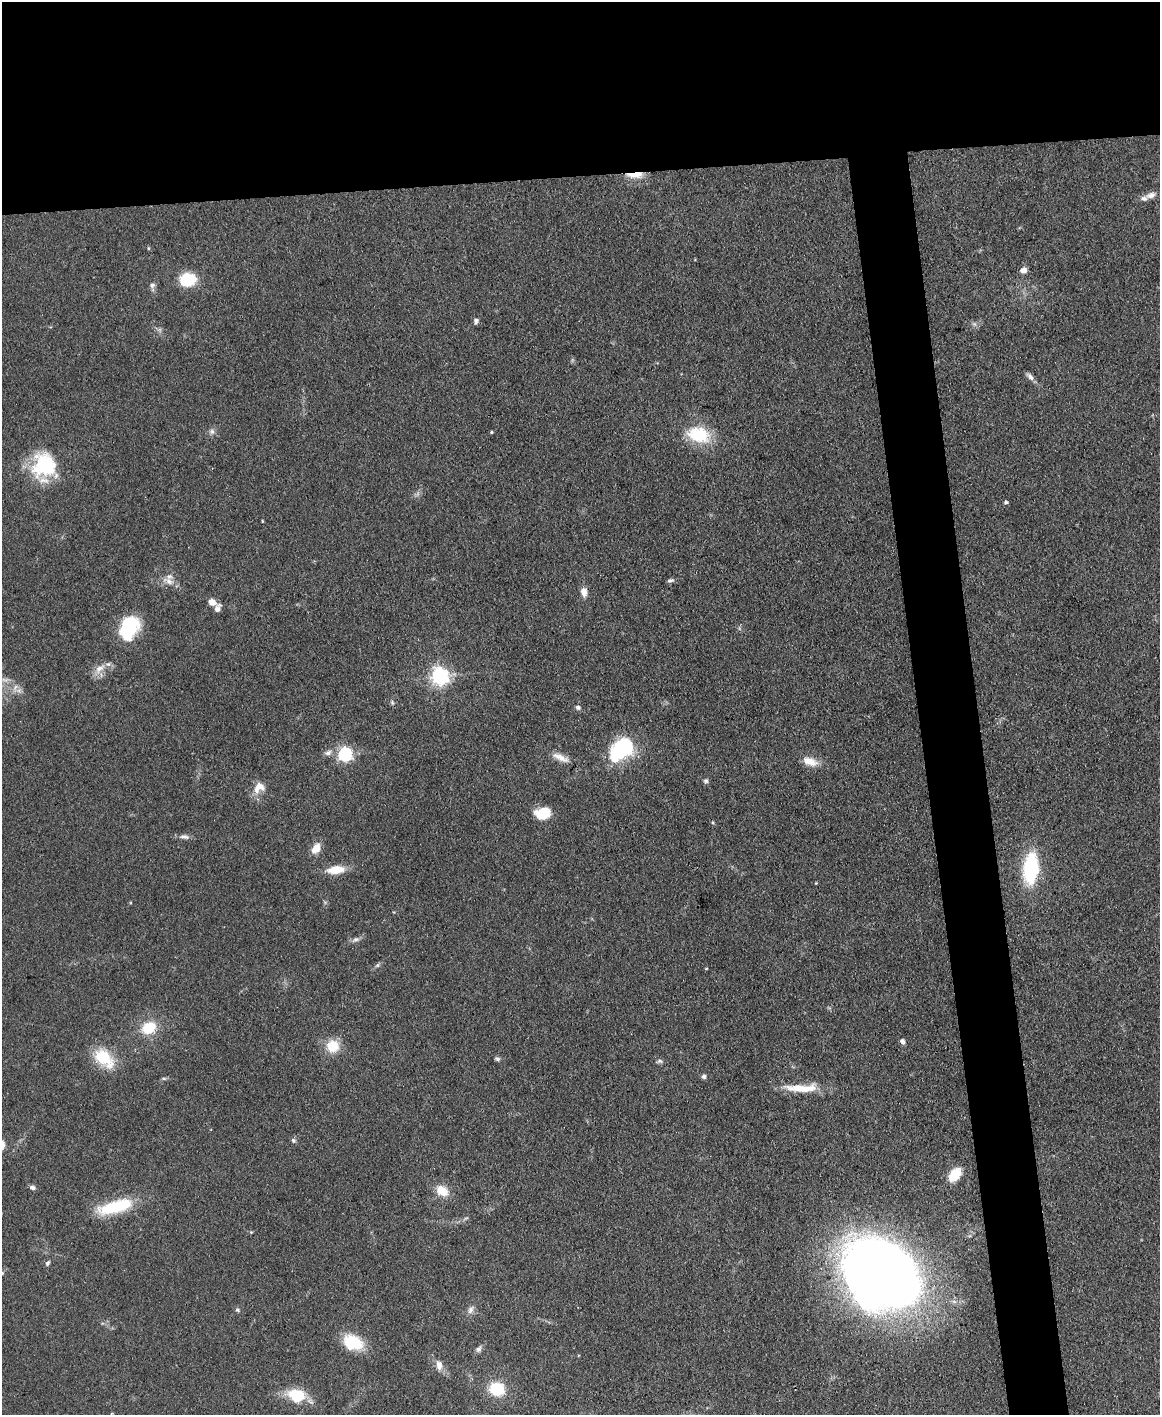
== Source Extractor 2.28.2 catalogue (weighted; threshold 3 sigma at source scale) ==
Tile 2 of 4 x 3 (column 2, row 1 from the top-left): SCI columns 1159-2316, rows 3070-4482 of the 4631 x 4616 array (HDU 1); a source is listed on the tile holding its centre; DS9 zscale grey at full resolution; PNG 1162 x 1417 px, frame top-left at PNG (2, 2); no overlay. Shown black and unused: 17% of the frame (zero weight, under 3 of 4 exposures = <1% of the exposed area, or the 3 px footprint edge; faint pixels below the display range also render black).
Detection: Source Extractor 2.28.2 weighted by HDU 2 'WHT'; one run over the whole footprint, this tile lists its part. Background 0.133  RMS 0.0076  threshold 0.0342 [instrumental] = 3 sigma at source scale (4.5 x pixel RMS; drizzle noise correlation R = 1.50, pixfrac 1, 0.05/0.05 arcsec/px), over >= 5 px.
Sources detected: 71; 2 too faint to see at this stretch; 2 inside a brighter object's white glare — not listed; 3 inside a brighter listed object's ellipse — not listed separately; the other 64 listed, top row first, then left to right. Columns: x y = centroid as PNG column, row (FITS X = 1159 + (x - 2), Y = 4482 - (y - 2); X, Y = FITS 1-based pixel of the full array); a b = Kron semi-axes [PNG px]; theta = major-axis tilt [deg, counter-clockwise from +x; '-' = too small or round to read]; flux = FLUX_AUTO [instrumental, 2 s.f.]
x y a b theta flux
635 175 21 6 1 9.8
1151 195 15 8 16 4.7
1024 270 7 6 - 4.6
187 280 14 11 13 38
152 285 8 7 - 2.3
476 320 7 6 - 2.5
1030 376 12 6 -45 3.2
212 431 8 7 - 2.7
491 432 4 3 - 0.91
698 435 25 16 -13 36
44 465 31 29 23 49
1006 502 4 4 - 1.9
262 521 5 3 - 0.61
670 580 9 5 16 1.8
169 581 18 8 -25 6.2
584 592 10 7 -79 5.8
212 602 9 7 -42 6.3
129 626 23 16 68 51
100 669 19 9 40 7.5
440 676 6 6 - 350
15 688 11 5 72 3
392 703 7 5 -70 1.5
578 707 8 6 -17 1.9
621 748 22 14 44 92
328 753 10 7 24 3.4
345 754 6 6 - 180
560 757 25 8 -24 8.1
810 761 21 11 -16 9.7
706 781 6 6 - 1.6
259 787 17 12 44 9.4
543 813 14 11 19 25
184 837 14 6 -5 3.4
316 848 13 9 60 8.5
1031 868 23 12 85 81
336 870 16 7 7 18
816 883 3 3 - 0.55
356 939 10 6 21 2.7
377 965 7 5 44 1.4
706 968 4 3 - 0.81
149 1028 14 11 26 24
902 1041 6 5 - 3
333 1046 14 14 - 17
104 1058 29 17 -43 28
497 1059 8 5 -23 1.7
660 1061 8 5 13 1.8
704 1076 6 6 - 1.8
164 1078 6 4 -1 1.2
801 1088 43 10 1 21
293 1141 7 6 - 1.6
955 1175 13 8 52 21
32 1187 8 6 -10 2.3
442 1191 13 9 -32 14
116 1207 45 14 15 38
251 1232 4 4 - 0.67
48 1263 7 5 59 1.8
2 1273 6 5 - 1.4
883 1279 78 66 -38 870
237 1310 7 5 -35 1.4
471 1310 12 8 66 3.9
353 1342 18 12 -20 36
478 1349 9 6 54 2.7
439 1365 14 8 -79 5.8
497 1389 15 13 -14 28
296 1395 20 14 -16 26
Overlapping masked pixels (flux is a lower limit): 1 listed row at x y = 635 175
Isophote crosses this tile's border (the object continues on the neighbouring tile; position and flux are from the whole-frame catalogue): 1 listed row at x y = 2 1273